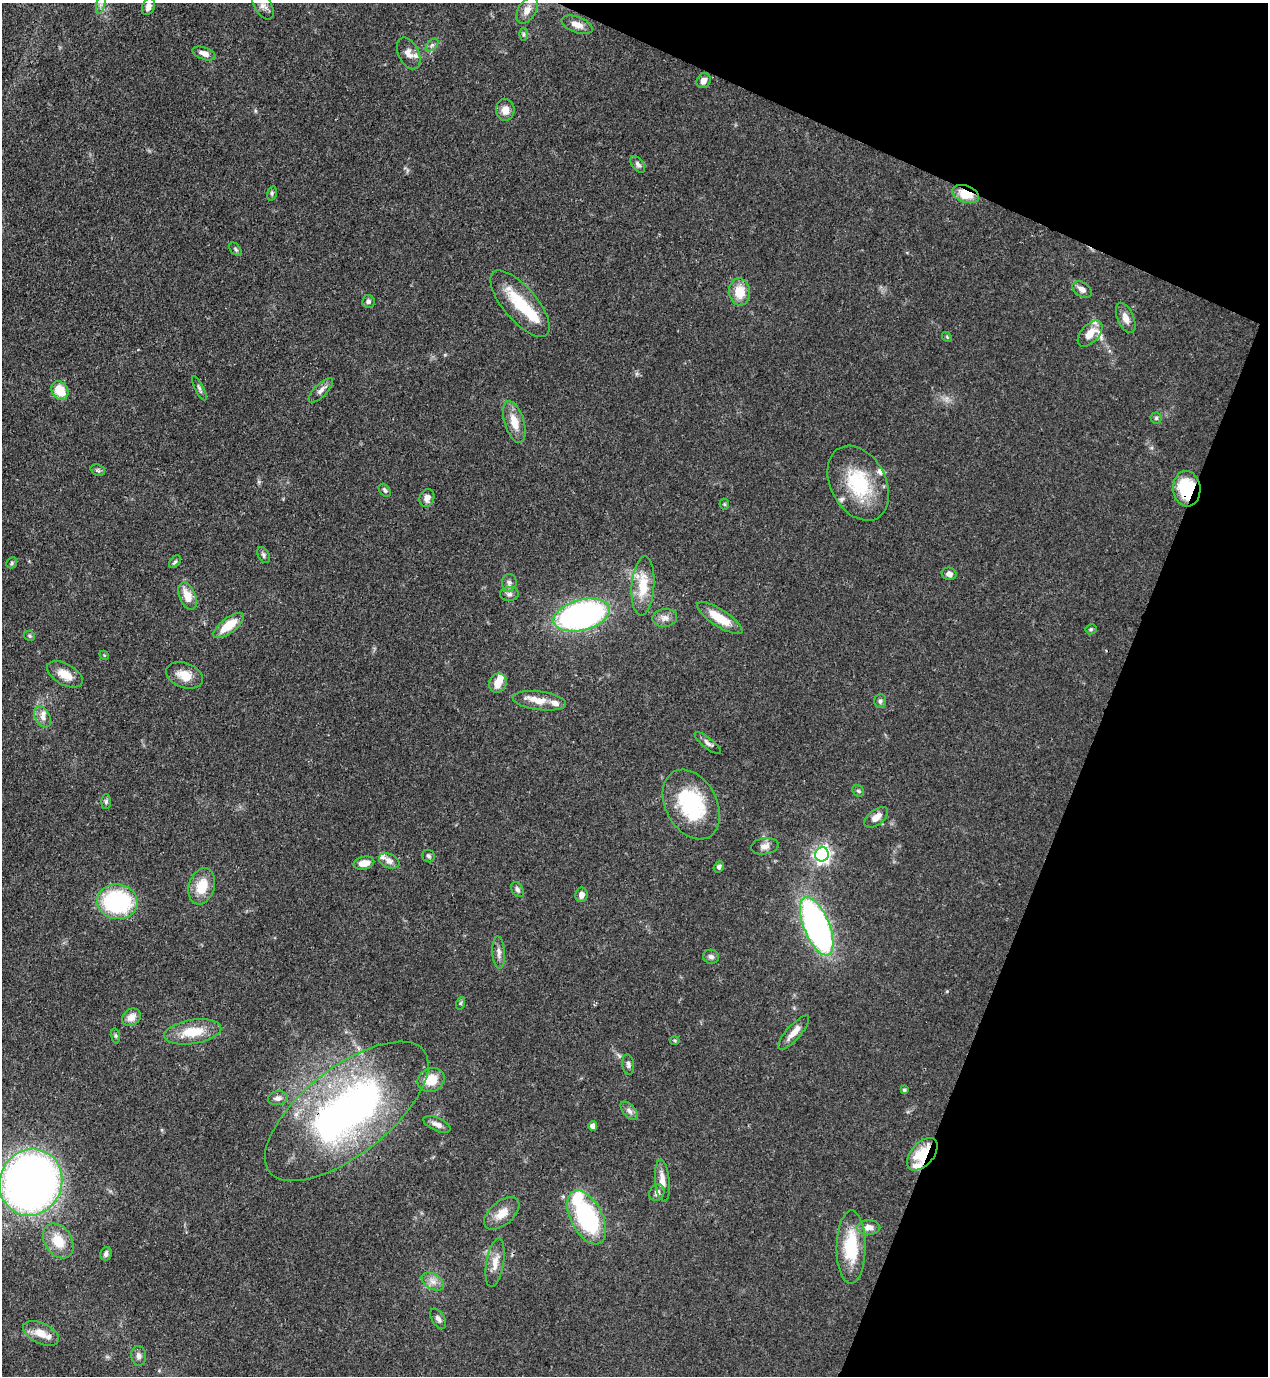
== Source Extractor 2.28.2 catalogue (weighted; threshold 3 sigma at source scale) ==
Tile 8 of 4 x 4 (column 4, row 2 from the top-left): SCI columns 4151-5416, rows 2791-4164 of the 5638 x 5579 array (HDU 1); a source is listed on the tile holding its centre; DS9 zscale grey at full resolution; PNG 1270 x 1378 px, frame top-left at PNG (2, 3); each listed source drawn as its Kron ellipse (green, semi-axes under 4 px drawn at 4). Shown black and unused: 20% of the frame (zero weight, under 3 of 4 exposures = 7% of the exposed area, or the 3 px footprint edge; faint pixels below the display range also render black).
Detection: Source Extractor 2.28.2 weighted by HDU 2 'WHT'; one run over the whole footprint, this tile lists its part. Background 0.0513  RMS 0.0033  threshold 0.0147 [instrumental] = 3 sigma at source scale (4.5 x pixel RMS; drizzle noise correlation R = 1.50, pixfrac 1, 0.05/0.05 arcsec/px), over >= 5 px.
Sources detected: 113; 2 inside a brighter object's white glare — neither listed nor drawn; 10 inside a brighter listed object's ellipse — not listed separately; the other 101 listed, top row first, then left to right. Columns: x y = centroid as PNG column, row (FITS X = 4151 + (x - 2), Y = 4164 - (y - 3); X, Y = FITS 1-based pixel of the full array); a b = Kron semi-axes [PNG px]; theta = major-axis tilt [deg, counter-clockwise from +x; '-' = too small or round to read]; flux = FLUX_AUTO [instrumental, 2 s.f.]
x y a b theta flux
101 4 10 4 77 0.88
263 5 16 8 -59 2.1
148 7 9 6 68 1.7
527 10 15 8 58 2.6
577 25 16 7 -20 2.9
523 34 6 4 90 0.56
432 45 7 4 45 0.7
204 53 12 6 -20 2.1
409 53 17 10 -63 2.6
704 81 8 6 55 1.8
505 110 11 9 -88 3
638 164 9 5 -52 0.97
272 193 7 4 73 0.6
966 194 14 8 -19 6.7
235 249 8 5 -50 0.61
1082 290 11 7 -34 1.8
739 292 14 10 -83 6.1
368 301 6 6 - 0.93
520 304 41 17 -49 14
1126 318 16 8 -66 2.7
1090 334 15 9 47 4.2
947 337 5 4 - 0.36
199 388 13 4 -63 0.85
60 390 10 8 -57 7.4
321 390 16 6 45 1.7
1156 418 5 5 - 0.59
514 422 21 9 -72 5.4
98 470 7 5 -21 0.62
858 483 40 27 -62 21
1187 489 18 13 -84 20
385 490 7 5 -50 0.7
427 498 9 7 72 1.8
724 504 5 5 - 0.46
263 555 9 5 -62 0.79
175 562 7 4 53 0.59
12 563 6 5 - 0.51
949 574 7 6 - 1.5
509 583 9 7 87 1.1
643 586 29 11 86 8.6
509 594 9 7 4 1.1
187 596 14 8 -68 4.8
582 615 29 15 15 100
665 618 12 9 6 2
720 618 26 8 -33 7.7
229 625 18 7 38 7.7
1091 629 5 5 - 0.45
29 636 6 4 -21 0.5
104 655 5 3 - 0.28
65 674 19 10 -29 4.9
185 675 19 12 -21 4.7
498 683 10 8 61 3.9
539 701 27 9 -7 4.4
880 701 7 6 - 0.87
43 717 11 7 -61 1.9
708 743 16 5 -38 1.2
858 791 6 5 - 0.56
106 802 7 5 88 0.72
691 804 37 25 -62 26
876 817 14 7 37 3.1
765 846 14 8 8 1.8
822 854 7 7 - 120
428 856 7 6 - 0.68
389 861 10 7 -24 1.7
364 863 10 6 13 2.9
719 867 6 4 53 0.75
202 886 18 12 72 7.5
517 890 8 5 -59 1
582 895 7 6 - 1.7
117 902 20 17 -8 41
817 926 31 13 -68 120
499 952 16 6 -86 1.8
711 957 8 7 - 1.2
461 1003 6 4 70 0.48
132 1017 10 8 31 3
193 1032 29 12 9 9.4
794 1033 22 7 48 3.1
115 1036 8 4 -81 0.54
675 1041 4 4 - 0.37
628 1065 10 6 -84 1
431 1080 14 11 21 6.1
904 1090 3 3 - 0.52
278 1098 10 7 8 1.3
347 1111 98 43 38 130
629 1111 11 6 -47 1.3
437 1124 14 6 -24 1.9
593 1126 4 4 - 2.1
922 1154 19 11 49 12
662 1181 21 7 -84 3.4
31 1182 34 31 67 220
657 1193 8 7 - 1.3
502 1213 21 11 40 4.4
587 1217 29 16 -63 37
869 1227 12 7 0 2.5
58 1241 19 13 -56 7.2
851 1247 36 14 89 16
106 1254 7 5 78 0.98
495 1263 25 8 80 3.6
433 1281 12 7 -31 2.2
438 1319 11 6 -59 1.3
41 1333 19 10 -26 4.6
139 1356 10 7 -86 1.3
Overlapping masked pixels (flux is a lower limit): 4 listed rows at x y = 966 194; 1187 489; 347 1111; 922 1154
Isophote crosses this tile's border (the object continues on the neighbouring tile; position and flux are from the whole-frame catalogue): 2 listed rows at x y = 101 4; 263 5